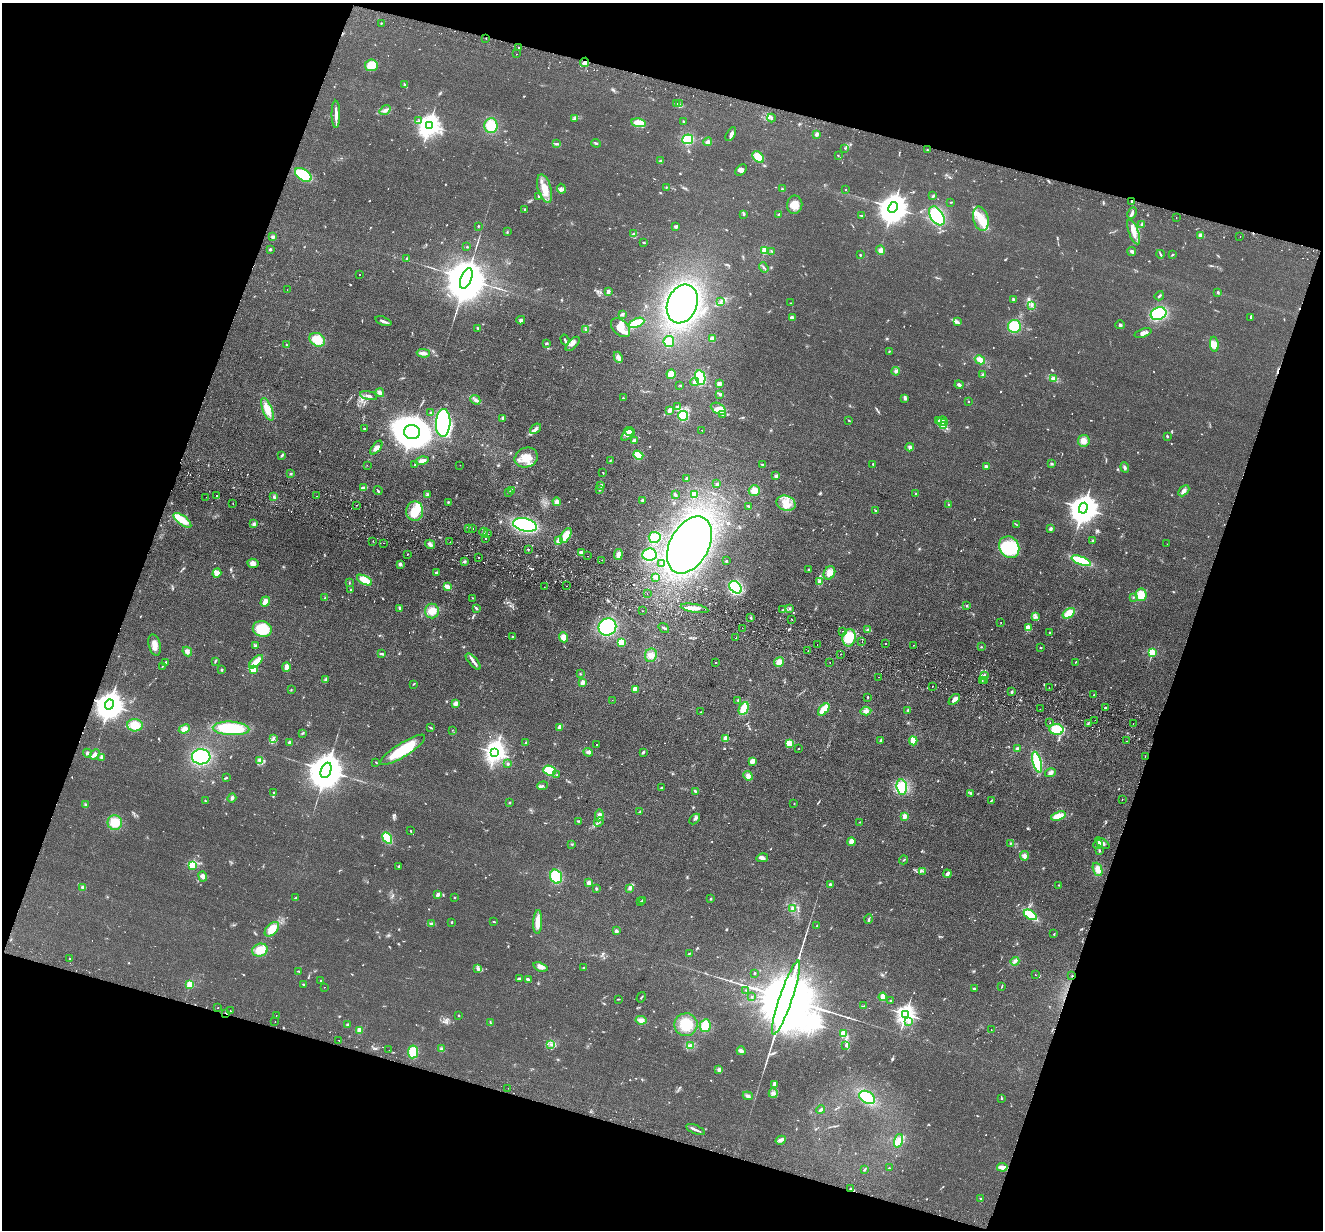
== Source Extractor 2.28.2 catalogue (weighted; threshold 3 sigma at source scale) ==
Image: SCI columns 21-5301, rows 188-5096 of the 5321 x 5409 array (HDU 1 of 3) = the unmasked area's bounding box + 8 px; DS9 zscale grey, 4 x 4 block average (1 PNG px = mean of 4 x 4 image px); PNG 1325 x 1232 px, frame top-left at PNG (2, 3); each listed source drawn as its Kron ellipse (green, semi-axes under 4 px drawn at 4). Shown black and unused: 36% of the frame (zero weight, under 2 of 3 exposures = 3% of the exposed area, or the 3 px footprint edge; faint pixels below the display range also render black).
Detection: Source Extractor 2.28.2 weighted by HDU 2 'WHT'. Background 0.0578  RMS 0.0092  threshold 0.0416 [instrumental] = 3 sigma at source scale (4.5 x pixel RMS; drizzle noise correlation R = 1.50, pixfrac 1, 0.05/0.05 arcsec/px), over >= 5 px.
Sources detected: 963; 2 too faint to see at this stretch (4 x 4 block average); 7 inside a brighter object's white glare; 42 cosmic-ray / hot-pixel residue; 2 long thin detections or spike segments (spike, bleed or trail) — neither listed nor drawn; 27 coinciding with a brighter row at this scale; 36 inside a brighter listed object's ellipse — not listed separately; of the other 847, all 500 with FLUX_AUTO >= 3.06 (the completeness limit of this list) listed and drawn (347 fainter detections not listed), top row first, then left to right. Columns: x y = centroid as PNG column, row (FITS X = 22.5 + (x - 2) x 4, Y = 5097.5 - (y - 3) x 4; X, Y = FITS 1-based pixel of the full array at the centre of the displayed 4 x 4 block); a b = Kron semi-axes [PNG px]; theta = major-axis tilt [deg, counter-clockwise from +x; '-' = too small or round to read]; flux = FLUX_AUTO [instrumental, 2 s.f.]
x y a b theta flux
381 23 2 2 - 3.4
486 38 2 2 - 9.2
518 47 2 2 - 24
516 54 2 2 - 6.4
584 62 5 3 - 22
371 65 6 6 - 92
405 85 4 2 - 6.1
677 103 2 2 - 8
679 104 2 2 - 3.1
385 110 6 2 36 12
336 114 14 2 -89 40
575 118 3 2 - 7.1
771 118 4 2 - 8.2
419 120 3 2 - 3.8
683 121 3 2 - 4.1
639 123 7 3 -10 87
429 125 4 3 - 5300
491 126 7 6 - 120
731 134 7 3 58 15
817 134 4 2 - 15
688 139 5 5 - 220
708 142 4 3 - 19
596 143 5 2 - 6.5
557 144 3 2 - 6.1
845 148 3 2 - 4.4
927 150 2 2 - 3.4
838 155 2 2 - 3.1
758 157 7 4 -46 76
660 161 2 2 - 45
741 170 6 4 44 20
303 175 9 5 -34 210
666 187 2 2 - 6.5
545 189 15 6 -74 77
561 189 5 3 - 9.3
782 189 3 2 - 4.9
846 190 2 2 - 4.6
933 196 4 2 - 7.8
539 197 2 2 - 3.2
1131 201 2 2 - 6.8
950 202 3 2 - 4.1
795 205 9 7 82 56
893 207 6 4 63 11000
525 209 2 2 - 8.4
1132 213 6 2 65 16
743 214 4 2 - 8.2
778 214 3 2 - 3.9
862 216 3 2 - 3.8
937 216 10 6 -57 310
1176 217 2 2 - 7.2
981 219 12 7 -75 95
1141 224 3 2 - 9.3
478 226 2 2 - 7.8
676 227 3 3 - 13
507 232 3 2 - 4.6
1134 232 13 5 -70 57
634 234 4 3 - 25
1201 236 2 2 - 110
273 237 4 3 - 9.5
1240 237 2 2 - 5
644 242 2 2 - 5.3
467 247 2 2 - 3.8
270 249 2 2 - 21
881 250 5 4 - 19
765 251 2 2 - 290
772 251 2 2 - 4.6
1132 251 4 3 - 13
1160 254 4 2 - 6.1
1173 254 3 2 - 5.3
860 255 2 2 - 3.9
407 258 3 2 - 5.1
764 267 5 2 - 8.4
359 275 2 2 - 3.6
466 278 11 5 68 39000
287 290 2 2 - 5.7
608 292 4 3 - 13
1218 292 3 2 - 7.8
1159 296 5 2 - 7
1013 300 4 2 - 5.4
721 302 4 2 - 4.4
790 303 2 2 - 6.3
682 304 20 14 68 1300
1031 305 3 2 - 7.5
622 314 3 2 - 16
1159 314 8 6 20 320
1250 317 3 2 - 3.4
792 318 4 3 - 11
521 320 4 3 - 12
383 321 8 2 -19 19
957 321 3 2 - 5
636 323 8 4 24 110
1120 325 4 2 - 8.5
1014 326 6 6 - 150
478 328 3 2 - 5.7
621 328 11 7 -44 79
585 330 3 2 - 4.2
1143 333 9 4 19 23
712 339 3 3 - 36
317 340 8 6 -31 96
565 340 5 2 - 9.8
669 342 5 5 - 72
546 343 3 2 - 6.6
573 344 9 4 46 19
1214 344 7 4 -81 46
286 345 4 2 - 7
889 351 2 2 - 3.4
423 353 6 3 -2 24
618 357 6 4 -64 23
980 360 5 3 - 41
896 371 4 4 - 13
671 374 5 4 - 58
983 375 3 3 - 13
700 378 7 5 -77 190
1053 378 4 3 - 11
695 382 4 3 - 22
719 384 3 3 - 16
679 385 3 2 - 4
959 385 4 3 - 12
380 393 4 3 - 25
720 395 2 2 - 9.3
369 396 9 2 -12 20
623 398 2 2 - 10
905 398 3 3 - 8.5
475 400 5 2 - 12
969 401 2 2 - 4.4
678 406 3 3 - 14
267 409 12 4 -68 70
718 409 8 5 -30 94
670 410 4 3 - 20
431 413 3 3 - 9.6
723 415 2 2 - 3.5
683 416 5 5 - 180
503 418 3 2 - 11
849 420 3 2 - 5
938 420 3 2 - 7.2
942 421 5 3 - 15
443 423 14 7 87 990
945 423 2 2 - 4.6
943 426 3 2 - 8.7
364 429 2 2 - 7.8
536 429 6 3 40 17
702 430 2 2 - 4.3
630 431 5 3 - 30
412 432 8 7 - 8200
627 435 7 4 45 23
1167 436 2 2 - 8.4
634 441 3 3 - 19
1084 441 6 6 - 37
910 447 4 3 - 13
376 448 8 3 51 26
281 455 3 2 - 7.9
638 455 5 4 - 82
526 458 12 9 22 87
422 461 6 3 15 29
610 461 3 2 - 3.8
415 464 3 2 - 5.7
873 464 2 2 - 5.3
1052 464 3 2 - 5.8
367 465 2 2 - 29
460 465 2 2 - 11
763 465 2 2 - 16
987 467 3 2 - 20
1125 468 5 3 - 10
603 472 2 2 - 4.8
290 474 3 2 - 4.1
776 476 3 2 - 15
687 478 3 2 - 9.1
717 484 2 2 - 17
601 485 2 2 - 51
364 488 4 3 - 39
600 489 3 3 - 9.2
511 490 3 2 - 9.6
754 490 5 5 - 46
378 491 4 2 - 6.2
1184 491 6 3 44 25
509 492 3 2 - 4.9
915 493 2 2 - 4.2
427 494 2 2 - 3.3
675 494 2 2 - 15
694 494 3 2 - 73
216 496 2 2 - 4.9
317 496 2 2 - 4.6
206 497 2 2 - 3.4
274 497 3 2 - 8.7
643 500 3 2 - 12
448 502 3 2 - 5
557 502 4 4 - 22
786 503 10 7 -21 60
233 504 2 2 - 3.6
357 505 2 2 - 12
949 505 4 3 - 6.6
749 506 3 2 - 7
1083 508 5 4 - 11000
415 511 10 8 84 140
875 511 2 2 - 7.2
182 520 10 4 -38 90
254 524 4 3 - 11
1016 524 4 2 - 5
525 525 12 6 -14 570
473 528 2 2 - 3.9
1051 528 3 2 - 17
468 529 2 2 - 11
484 532 4 2 - 7.1
488 534 2 2 - 8
566 536 8 4 60 72
655 537 6 5 - 73
486 538 2 2 - 5
1093 540 3 2 - 4.1
373 541 2 2 - 5.4
558 541 4 2 - 49
450 542 2 2 - 9.3
383 543 2 2 - 4.2
430 544 5 3 - 18
1167 544 2 2 - 13
689 545 31 19 61 1400
1009 547 11 9 -58 270
528 549 2 2 - 4.7
581 553 3 3 - 23
407 554 2 2 - 4.1
649 554 7 6 - 320
618 555 5 3 - 31
588 556 2 2 - 6
479 557 2 2 - 4.4
602 560 2 2 - 4.3
465 561 3 3 - 9.4
726 561 2 2 - 11
1081 561 10 4 -22 240
253 563 6 5 - 24
662 563 3 2 - 4.7
400 564 3 3 - 12
809 569 3 2 - 4.2
217 573 5 4 - 28
436 573 2 2 - 36
829 573 7 5 61 40
655 577 3 2 - 11
365 580 8 4 -28 91
820 581 3 3 - 13
349 583 2 2 - 4.1
566 586 2 2 - 3.9
447 587 4 2 - 54
544 587 2 2 - 3.2
735 587 7 5 -42 410
350 589 2 2 - 3.1
647 593 2 2 - 4
1141 595 6 6 - 99
1133 597 2 2 - 4
325 598 3 2 - 4.5
472 598 2 2 - 5.7
265 602 5 4 - 30
967 606 2 2 - 5.9
400 608 3 2 - 6.4
476 608 3 2 - 5
694 608 14 3 -9 60
790 608 2 2 - 5.5
783 610 3 2 - 5.7
432 611 7 7 - 60
643 611 2 2 - 3.5
1069 613 7 4 36 99
1035 616 3 2 - 7.3
751 618 3 2 - 5.4
792 619 2 2 - 20
1001 623 2 2 - 8.9
607 627 9 8 - 390
664 628 6 2 -36 7.2
742 628 2 2 - 3.2
1028 628 4 3 - 72
262 629 9 8 - 150
868 629 4 2 - 11
842 631 2 2 - 4.4
1050 632 2 2 - 5.6
512 637 2 2 - 5.5
564 637 5 4 - 52
736 638 2 2 - 14
849 638 9 6 78 130
862 641 2 2 - 18
621 643 3 3 - 91
886 643 2 2 - 8.4
155 645 11 6 -77 43
817 645 2 2 - 3.1
914 645 2 2 - 6.3
255 646 4 3 - 9
981 647 3 2 - 3.3
1040 648 2 2 - 5.4
808 651 2 2 - 4.4
187 652 5 4 - 21
1152 653 2 2 - 460
382 654 4 2 - 7.5
841 654 2 2 - 7.7
651 655 7 6 - 35
215 661 3 2 - 4
473 661 10 3 -49 20
166 662 3 2 - 7.6
256 662 9 3 45 77
716 662 2 2 - 3.9
779 662 5 4 - 36
830 662 2 2 - 3.3
1075 662 2 2 - 3.4
162 666 4 2 - 4.7
286 667 4 3 - 34
222 670 2 2 - 9
253 670 2 2 - 290
580 674 2 2 - 3.2
984 675 3 2 - 10
878 677 2 2 - 4.8
326 680 3 2 - 5.4
982 680 2 2 - 4.9
984 681 2 2 - 3.7
583 682 2 2 - 100
413 684 3 2 - 4.1
932 687 2 2 - 18
1049 687 2 2 - 7.6
635 689 3 3 - 52
291 690 2 2 - 3.6
1011 692 3 2 - 4.3
1094 695 2 2 - 13
868 697 3 2 - 3.2
954 699 6 3 44 22
612 700 2 2 - 6.3
738 700 2 2 - 3.9
456 703 3 2 - 52
109 705 5 4 - 9800
1105 708 3 2 - 6.7
744 709 7 4 65 82
824 709 7 4 49 80
1040 709 2 2 - 3.4
908 710 3 2 - 5.2
866 711 5 4 - 22
701 712 2 2 - 4
1095 720 2 2 - 4
1050 723 2 2 - 5.5
1088 723 3 2 - 3.8
1133 724 2 2 - 4.3
135 725 8 6 -4 91
560 727 4 3 - 21
231 728 18 6 -3 360
431 728 3 2 - 5.1
184 729 5 4 - 32
1056 729 7 5 -5 160
452 730 2 2 - 3.3
302 733 4 2 - 7.3
274 739 2 2 - 3.9
726 739 2 2 - 250
881 740 3 2 - 11
913 741 4 2 - 120
1127 741 2 2 - 8.4
289 742 3 3 - 13
526 742 3 2 - 4.5
789 743 4 2 - 80
596 745 2 2 - 4.9
798 749 2 2 - 3.7
1017 749 3 3 - 12
403 750 26 7 32 240
588 752 5 4 - 15
643 752 4 2 - 9.8
87 753 4 3 - 12
495 753 4 3 - 3400
95 754 6 3 50 27
1145 756 2 2 - 3.1
101 757 4 2 - 9.8
201 757 9 7 3 310
260 761 2 2 - 5.2
752 761 4 3 - 35
376 762 2 2 - 5.3
1037 762 10 3 -75 300
508 764 2 2 - 7.4
326 770 8 5 68 24000
550 771 6 5 - 160
1051 773 5 4 - 14
557 775 2 2 - 5
748 776 5 4 - 20
226 778 3 2 - 4.8
542 786 5 2 - 8.4
902 787 7 5 -83 160
662 788 2 2 - 6.8
695 791 3 2 - 9.7
274 793 4 2 - 9.6
970 793 2 2 - 6.1
232 798 5 3 - 12
991 800 3 2 - 5.4
1122 800 2 2 - 18
205 801 3 2 - 5.9
509 803 2 2 - 5.5
794 804 2 2 - 8.1
85 805 2 2 - 4.6
640 812 4 2 - 6.2
599 815 6 3 80 24
905 816 2 2 - 190
1058 816 8 3 18 95
695 819 6 2 44 13
578 821 3 2 - 6.9
599 822 5 2 - 6.6
860 822 3 2 - 3.2
115 823 7 7 - 99
410 831 3 2 - 4.5
387 838 6 3 -59 190
851 842 4 3 - 35
1010 843 3 2 - 3.8
1103 843 8 3 -33 20
572 844 2 2 - 4.1
1098 844 5 3 - 16
1099 850 3 2 - 5.1
1024 856 4 4 - 22
762 858 6 3 14 19
904 860 4 2 - 4.2
192 865 2 2 - 340
399 866 2 2 - 5.6
1098 869 7 4 -68 37
923 871 2 2 - 3.1
947 874 4 4 - 14
203 877 5 3 - 30
556 877 7 5 -73 210
589 883 2 2 - 95
830 885 3 2 - 10
1059 885 3 2 - 4.3
83 887 4 4 - 15
630 888 3 3 - 11
596 889 3 2 - 6.9
438 894 3 3 - 14
295 898 4 2 - 3.9
454 898 2 2 - 7.7
711 899 3 2 - 3.8
643 900 2 2 - 3.4
641 902 3 2 - 3.6
792 908 4 3 - 12
1030 915 7 3 -32 200
868 919 5 2 - 8
451 922 2 2 - 20
494 922 3 2 - 4.3
538 922 12 4 87 55
431 924 4 2 - 7.6
817 926 4 2 - 9
272 929 9 5 47 75
616 931 2 2 - 70
1054 934 2 2 - 3.9
260 950 8 6 15 68
689 953 2 2 - 3.1
70 959 2 2 - 6.1
1015 961 4 3 - 15
540 967 7 4 -21 21
583 968 3 2 - 4.2
478 969 2 2 - 5
298 971 3 2 - 3.8
755 973 2 2 - 7
1035 975 2 2 - 3.2
1072 976 2 2 - 8.2
519 978 4 2 - 9.2
528 979 3 2 - 14
321 981 2 2 - 3.6
303 984 2 2 - 3.6
190 985 2 2 - 340
1002 986 3 2 - 4
325 987 2 2 - 9.4
974 989 3 2 - 8.2
746 990 2 2 - 4.8
641 997 5 2 - 5.8
752 997 2 2 - 3.3
883 997 4 3 - 42
786 998 39 6 71 160000
618 999 2 2 - 3.1
891 1001 3 2 - 3.4
864 1006 2 2 - 3.3
217 1008 2 2 - 12
230 1011 2 2 - 5.2
226 1013 3 2 - 4.5
906 1014 3 2 - 3100
276 1015 2 2 - 17
458 1015 2 2 - 15
641 1020 5 4 - 26
909 1021 2 2 - 37
275 1022 2 2 - 6.2
490 1022 3 2 - 4.8
347 1024 3 2 - 6.4
686 1025 11 11 - 120
705 1026 6 5 - 95
991 1029 2 2 - 13
359 1030 2 2 - 170
843 1034 2 2 - 250
339 1040 2 2 - 9.6
551 1044 2 2 - 3.4
845 1045 2 2 - 5.9
690 1046 4 3 - 22
441 1049 4 3 - 9.1
389 1050 2 2 - 3.3
741 1051 4 3 - 16
413 1052 6 5 - 98
719 1070 3 3 - 12
774 1084 3 2 - 12
508 1088 2 2 - 4.6
773 1093 5 4 - 18
748 1096 5 3 - 14
867 1097 9 6 -32 180
1001 1098 4 2 - 4.3
821 1110 4 2 - 12
695 1130 10 2 -23 18
781 1140 5 3 - 14
898 1141 7 4 71 29
1002 1167 5 3 - 39
889 1168 2 2 - 3.9
864 1170 3 2 - 4.8
851 1189 3 2 - 6.4
981 1199 3 2 - 6.2
Overlapping masked pixels (flux is a lower limit): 6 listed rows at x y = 584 62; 1131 201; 109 705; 1072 976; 226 1013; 851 1189
Diffuse or blended objects may show on this block-average render without a row.